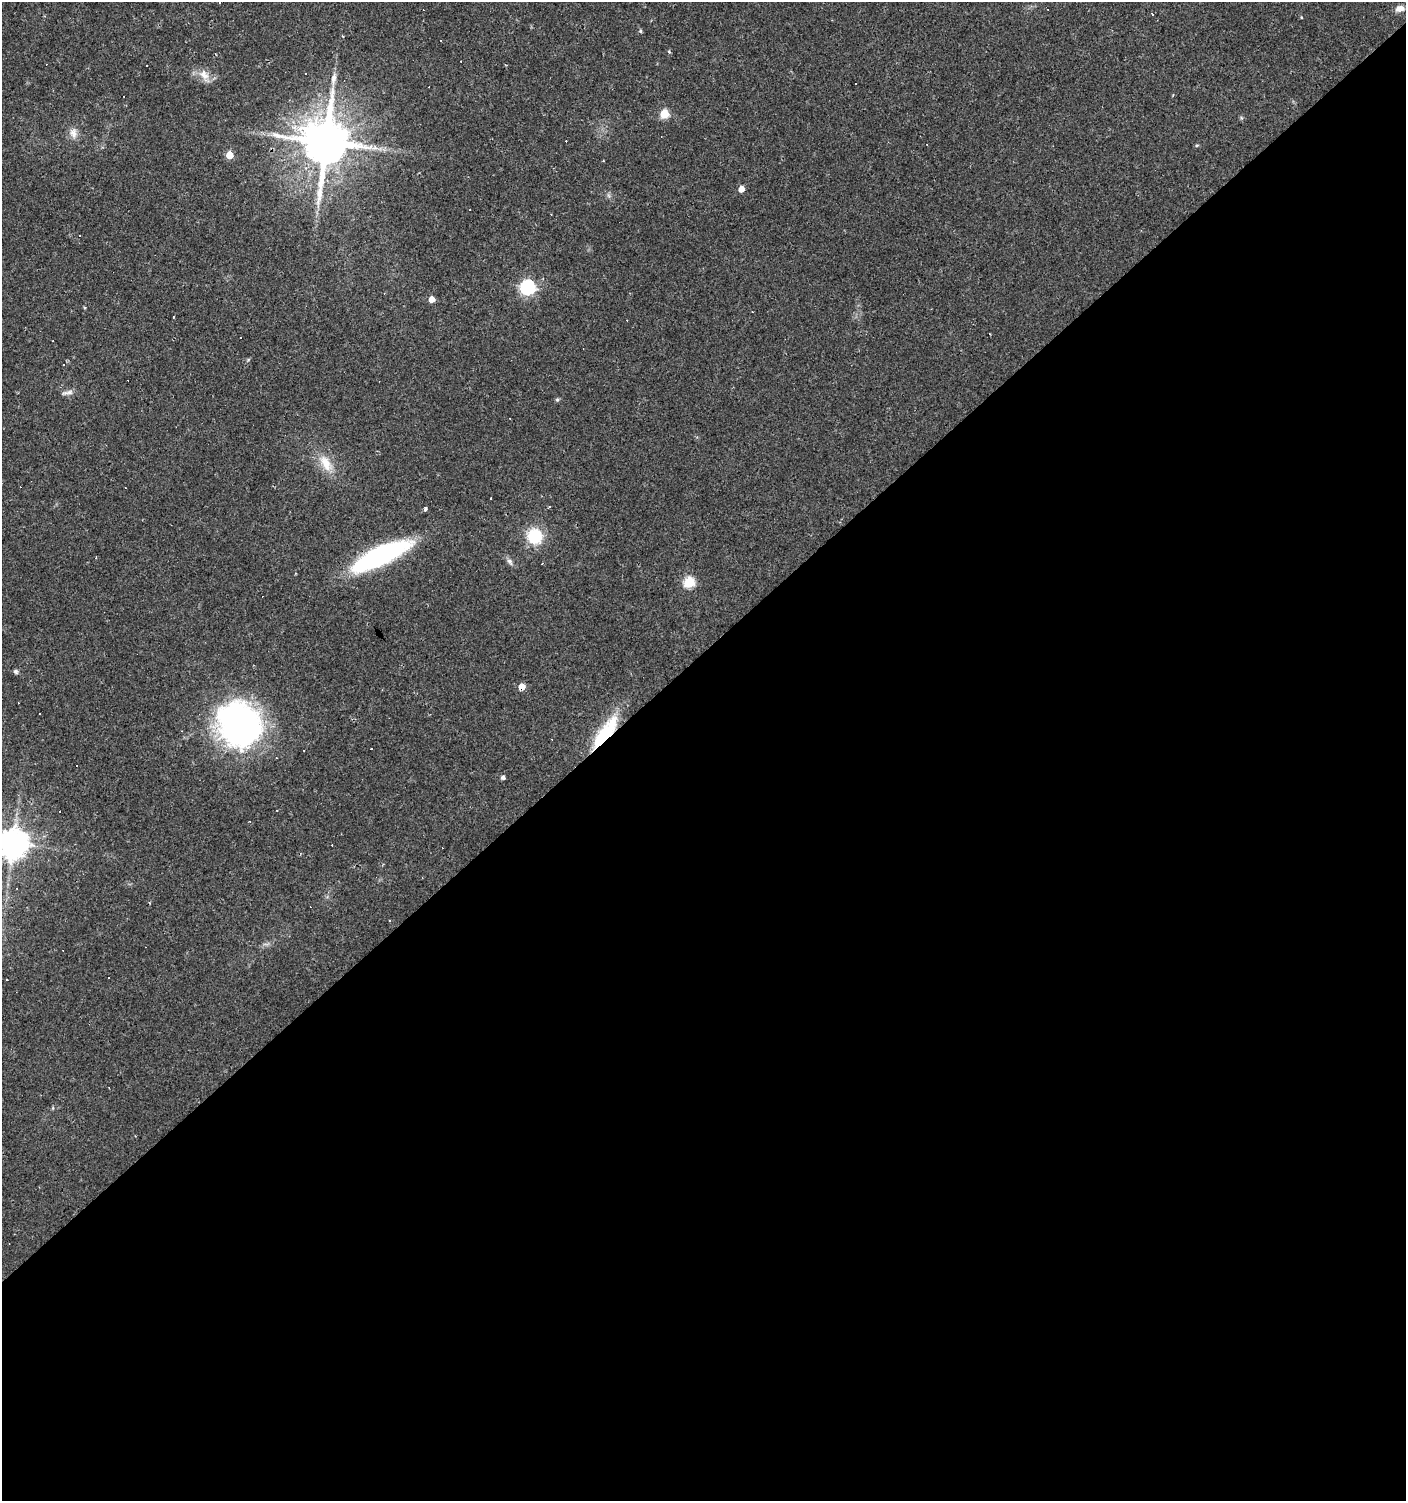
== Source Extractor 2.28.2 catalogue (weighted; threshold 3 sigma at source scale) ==
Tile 15 of 4 x 4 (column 3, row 4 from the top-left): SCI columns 2944-4347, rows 1-1499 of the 5951 x 5996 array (HDU 1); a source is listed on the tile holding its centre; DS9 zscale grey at full resolution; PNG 1408 x 1503 px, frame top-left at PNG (2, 2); no overlay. Shown black and unused: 57% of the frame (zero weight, under 2 of 3 exposures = <1% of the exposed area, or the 3 px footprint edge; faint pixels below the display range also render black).
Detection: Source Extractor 2.28.2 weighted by HDU 2 'WHT'; one run over the whole footprint, this tile lists its part. Background 0.0314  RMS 0.0036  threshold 0.0161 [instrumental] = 3 sigma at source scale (4.5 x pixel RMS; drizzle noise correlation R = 1.50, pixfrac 1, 0.0396/0.0396 arcsec/px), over >= 5 px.
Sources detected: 76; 34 cosmic-ray / hot-pixel residue — not listed; the other 42 listed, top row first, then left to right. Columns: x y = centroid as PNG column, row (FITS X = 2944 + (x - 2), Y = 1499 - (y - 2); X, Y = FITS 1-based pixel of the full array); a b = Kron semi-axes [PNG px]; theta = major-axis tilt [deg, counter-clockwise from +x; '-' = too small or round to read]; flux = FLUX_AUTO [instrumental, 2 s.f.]
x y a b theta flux
220 3 2 2 - 0.31
1400 9 10 7 12 2.3
1301 17 4 3 - 0.29
640 31 5 4 - 0.47
343 36 3 3 - 0.32
441 40 2 2 - 0.29
669 51 5 4 - 0.45
147 65 3 2 - 0.38
204 75 17 12 -52 4
664 114 5 5 - 16
73 133 16 11 -80 2.9
326 142 15 12 90 2000
1197 145 6 3 18 0.39
229 155 5 5 - 7.4
741 189 5 4 - 3.7
608 195 7 4 -71 0.71
80 235 2 2 - 0.35
527 287 6 6 - 80
432 299 5 5 - 3.6
174 317 3 3 - 3.6
63 365 3 2 - 0.25
67 393 16 6 11 1.6
557 399 6 5 - 0.57
326 463 27 12 -51 7.2
549 507 3 3 - 0.97
425 509 4 3 - 0.95
535 536 14 13 - 16
380 556 56 16 25 68
510 561 9 6 -54 1.3
542 564 3 2 - 0.26
689 582 6 5 - 28
16 671 6 5 - 0.78
521 687 5 5 - 4.1
238 724 50 44 -52 100
605 733 43 13 53 21
304 750 3 2 - 0.32
503 777 4 4 - 1.1
13 843 9 9 - 590
390 921 3 2 - 0.37
7 980 3 2 - 0.25
109 1088 2 2 - 0.24
53 1108 6 4 89 0.38
Overlapping masked pixels (flux is a lower limit): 3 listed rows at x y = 380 556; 521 687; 605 733
Isophote crosses this tile's border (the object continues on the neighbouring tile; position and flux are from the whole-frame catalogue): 1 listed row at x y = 13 843